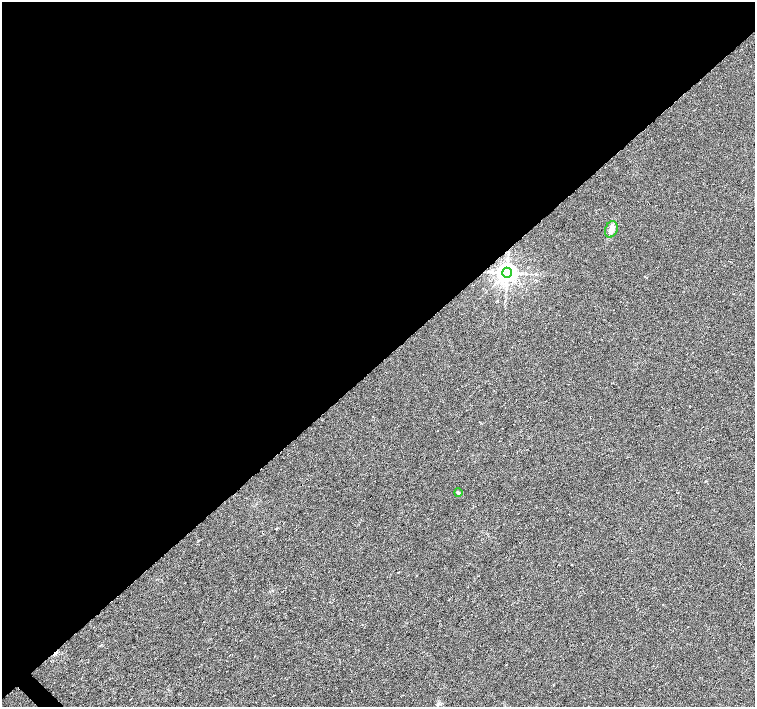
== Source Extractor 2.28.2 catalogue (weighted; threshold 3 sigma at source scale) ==
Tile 2 of 4 x 4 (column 2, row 1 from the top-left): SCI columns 1507-3011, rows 4379-5788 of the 6024 x 6005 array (HDU 1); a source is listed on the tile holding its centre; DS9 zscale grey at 2 x 2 block average (1 PNG px = mean of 2 x 2 image px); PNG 757 x 709 px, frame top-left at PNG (2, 2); each listed source drawn as its Kron ellipse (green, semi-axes under 4 px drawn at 4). Shown black and unused: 52% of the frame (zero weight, under 3 of 6 exposures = <1% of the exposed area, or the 3 px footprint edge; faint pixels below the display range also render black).
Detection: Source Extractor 2.28.2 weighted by HDU 2 'WHT'; one run over the whole footprint, this tile lists its part. Background 0.00658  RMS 0.0039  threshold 0.0159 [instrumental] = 3 sigma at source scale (4.09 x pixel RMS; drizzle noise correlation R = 1.36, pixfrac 0.8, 0.0396/0.0396 arcsec/px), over >= 5 px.
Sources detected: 3; all 3 listed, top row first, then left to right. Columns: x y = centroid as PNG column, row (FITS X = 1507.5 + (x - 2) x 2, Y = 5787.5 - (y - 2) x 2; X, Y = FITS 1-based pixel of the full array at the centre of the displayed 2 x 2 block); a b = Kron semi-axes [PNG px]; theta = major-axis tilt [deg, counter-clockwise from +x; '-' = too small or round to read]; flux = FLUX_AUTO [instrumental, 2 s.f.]
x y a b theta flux
611 229 8 6 69 4.7
507 273 5 4 - 770
458 493 4 3 - 1